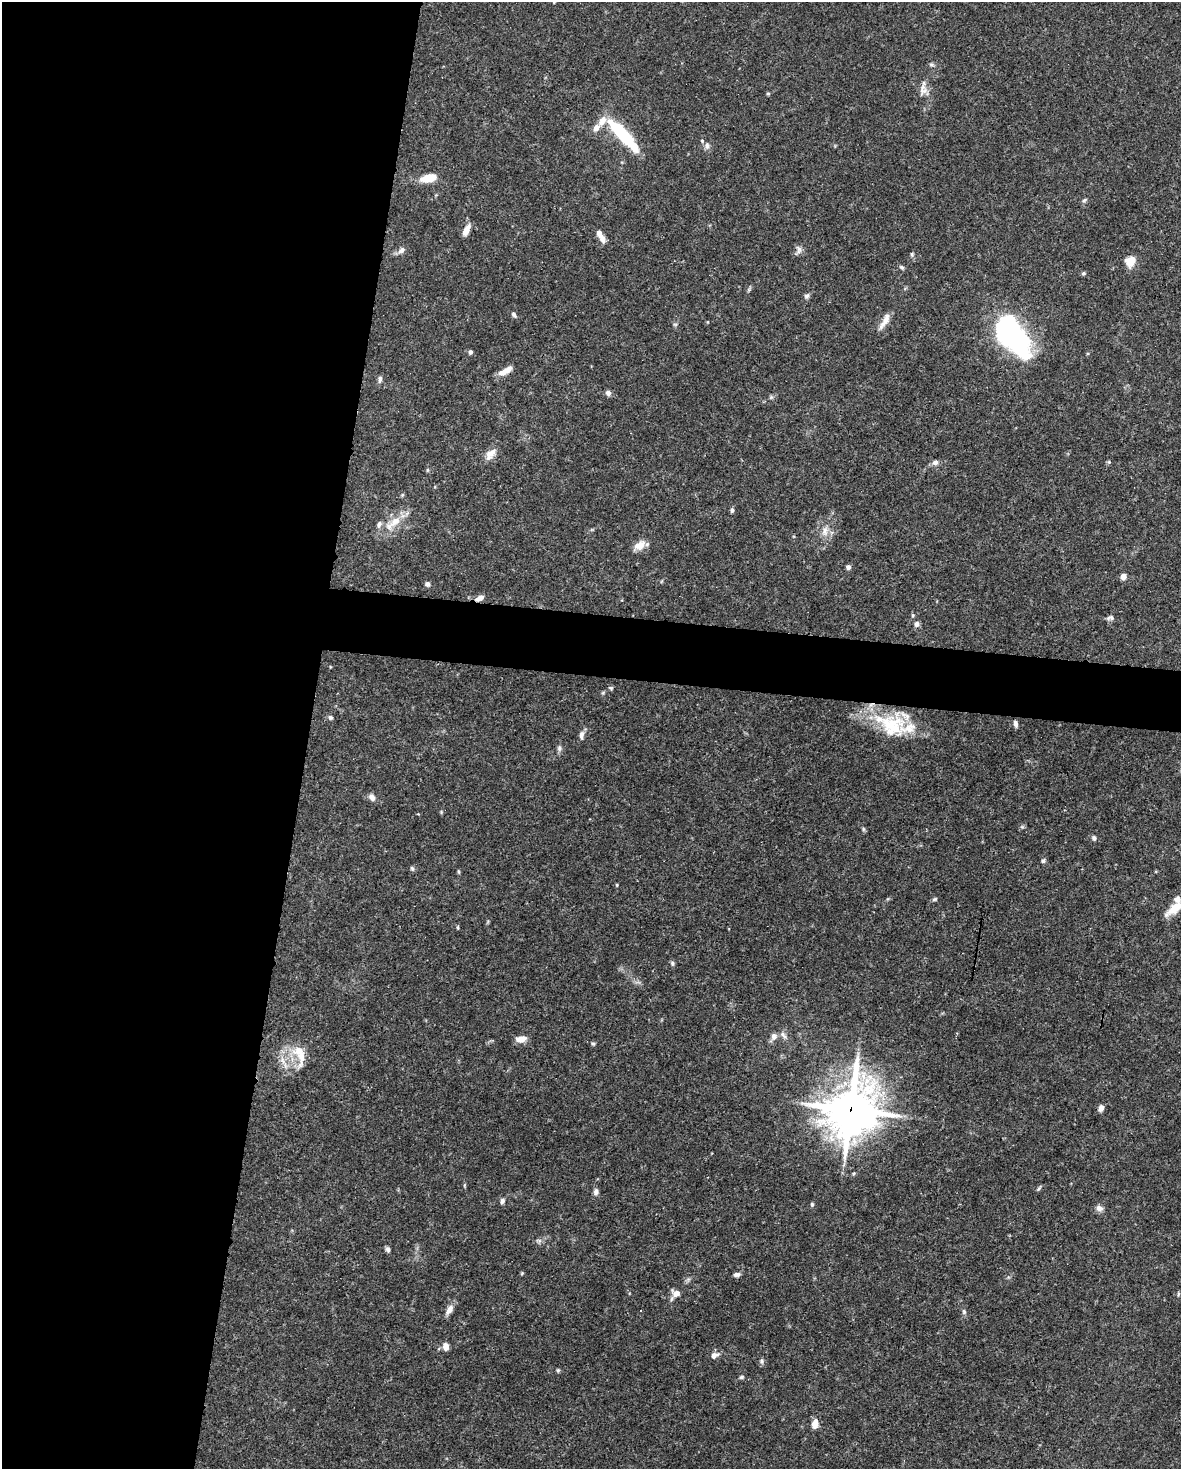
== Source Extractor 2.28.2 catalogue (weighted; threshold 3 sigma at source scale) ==
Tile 5 of 4 x 3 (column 1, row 2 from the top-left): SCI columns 1-1179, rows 1692-3158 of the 4717 x 4738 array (HDU 1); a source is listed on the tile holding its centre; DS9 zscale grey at full resolution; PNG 1183 x 1471 px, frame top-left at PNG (2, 2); no overlay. Shown black and unused: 29% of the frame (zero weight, under 3 of 5 exposures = <1% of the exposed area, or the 3 px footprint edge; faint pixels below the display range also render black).
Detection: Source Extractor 2.28.2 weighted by HDU 2 'WHT'; one run over the whole footprint, this tile lists its part. Background 0.0443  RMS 0.0016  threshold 0.00739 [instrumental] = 3 sigma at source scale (4.5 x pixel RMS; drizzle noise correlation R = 1.50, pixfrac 1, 0.05/0.05 arcsec/px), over >= 5 px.
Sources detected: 93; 2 inside a brighter object's white glare — not listed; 8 inside a brighter listed object's ellipse — not listed separately; the other 83 listed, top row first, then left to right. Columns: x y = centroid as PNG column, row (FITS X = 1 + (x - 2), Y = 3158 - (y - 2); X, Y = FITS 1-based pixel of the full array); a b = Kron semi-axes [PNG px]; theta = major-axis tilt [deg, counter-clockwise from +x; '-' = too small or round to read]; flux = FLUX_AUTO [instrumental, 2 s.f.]
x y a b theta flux
554 2 4 3 - 0.14
931 65 7 4 -1 0.29
923 91 14 10 27 1.2
768 93 5 3 - 0.19
596 128 10 7 59 0.96
626 137 41 10 -44 11
707 145 8 7 - 0.59
428 178 15 8 12 3.3
1084 200 7 4 36 0.29
466 230 14 6 64 1.4
599 233 14 6 -68 1.1
799 249 12 7 -76 0.63
401 250 11 7 50 0.69
912 255 7 5 -80 0.26
1130 261 11 10 - 2.3
902 267 7 4 -27 0.3
1083 273 6 4 22 0.25
807 296 8 6 49 0.41
514 314 7 5 -49 0.39
885 321 25 7 61 1.5
675 324 6 4 -18 0.22
1014 337 48 25 -60 28
470 352 5 4 - 0.38
505 371 19 7 29 1.5
380 379 10 5 85 0.44
608 393 7 6 - 0.58
490 454 17 10 48 1.5
935 462 9 7 15 0.6
1109 462 6 4 -72 0.19
402 495 6 3 71 0.2
732 510 6 4 89 0.34
395 522 22 10 36 2.8
825 531 13 8 83 1.2
640 545 16 9 25 1.7
848 567 5 4 - 0.63
1123 576 5 4 - 1.6
427 584 6 6 - 0.45
480 598 11 6 30 0.91
913 615 5 5 - 0.22
1111 618 8 6 -25 0.45
917 624 7 6 - 0.6
330 717 6 5 - 0.35
1016 724 8 5 -79 0.48
892 726 35 32 -12 9.6
581 735 12 6 88 0.66
559 748 9 5 81 0.45
372 797 8 6 -58 0.86
863 829 6 4 -72 0.24
1094 838 6 5 - 0.45
1043 861 7 5 57 0.33
412 868 7 5 -71 0.3
459 871 7 3 -88 0.21
617 885 4 4 - 0.16
935 899 7 5 17 0.26
1175 908 22 9 39 2.8
458 927 6 3 -82 0.2
672 963 7 5 -77 0.31
783 1035 12 5 -50 0.63
774 1036 8 7 - 0.86
521 1039 13 7 9 1.2
593 1044 5 5 - 0.23
298 1051 18 12 5 2.7
282 1060 15 6 -64 1.2
1101 1108 7 5 68 0.9
851 1110 20 18 63 480
465 1185 6 3 71 0.18
1039 1188 8 3 58 0.26
596 1192 9 6 -85 0.59
502 1201 6 5 - 0.51
812 1204 5 4 - 0.24
1099 1208 10 8 -21 0.74
388 1249 7 5 -78 0.45
737 1274 8 5 8 0.57
676 1293 10 8 -30 1.1
1178 1294 6 4 71 0.22
449 1310 14 7 59 1
964 1312 7 5 -90 0.35
446 1346 5 4 - 2.3
714 1355 10 7 23 0.93
762 1361 7 4 90 0.32
558 1370 5 5 - 0.23
741 1377 6 4 17 0.28
815 1424 10 6 78 1.5
Overlapping masked pixels (flux is a lower limit): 3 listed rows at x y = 480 598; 892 726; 851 1110
Isophote crosses this tile's border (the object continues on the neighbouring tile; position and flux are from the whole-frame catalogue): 1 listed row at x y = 554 2
Unlisted compact peaks at least as high as the median listed source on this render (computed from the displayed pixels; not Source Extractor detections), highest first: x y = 611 688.